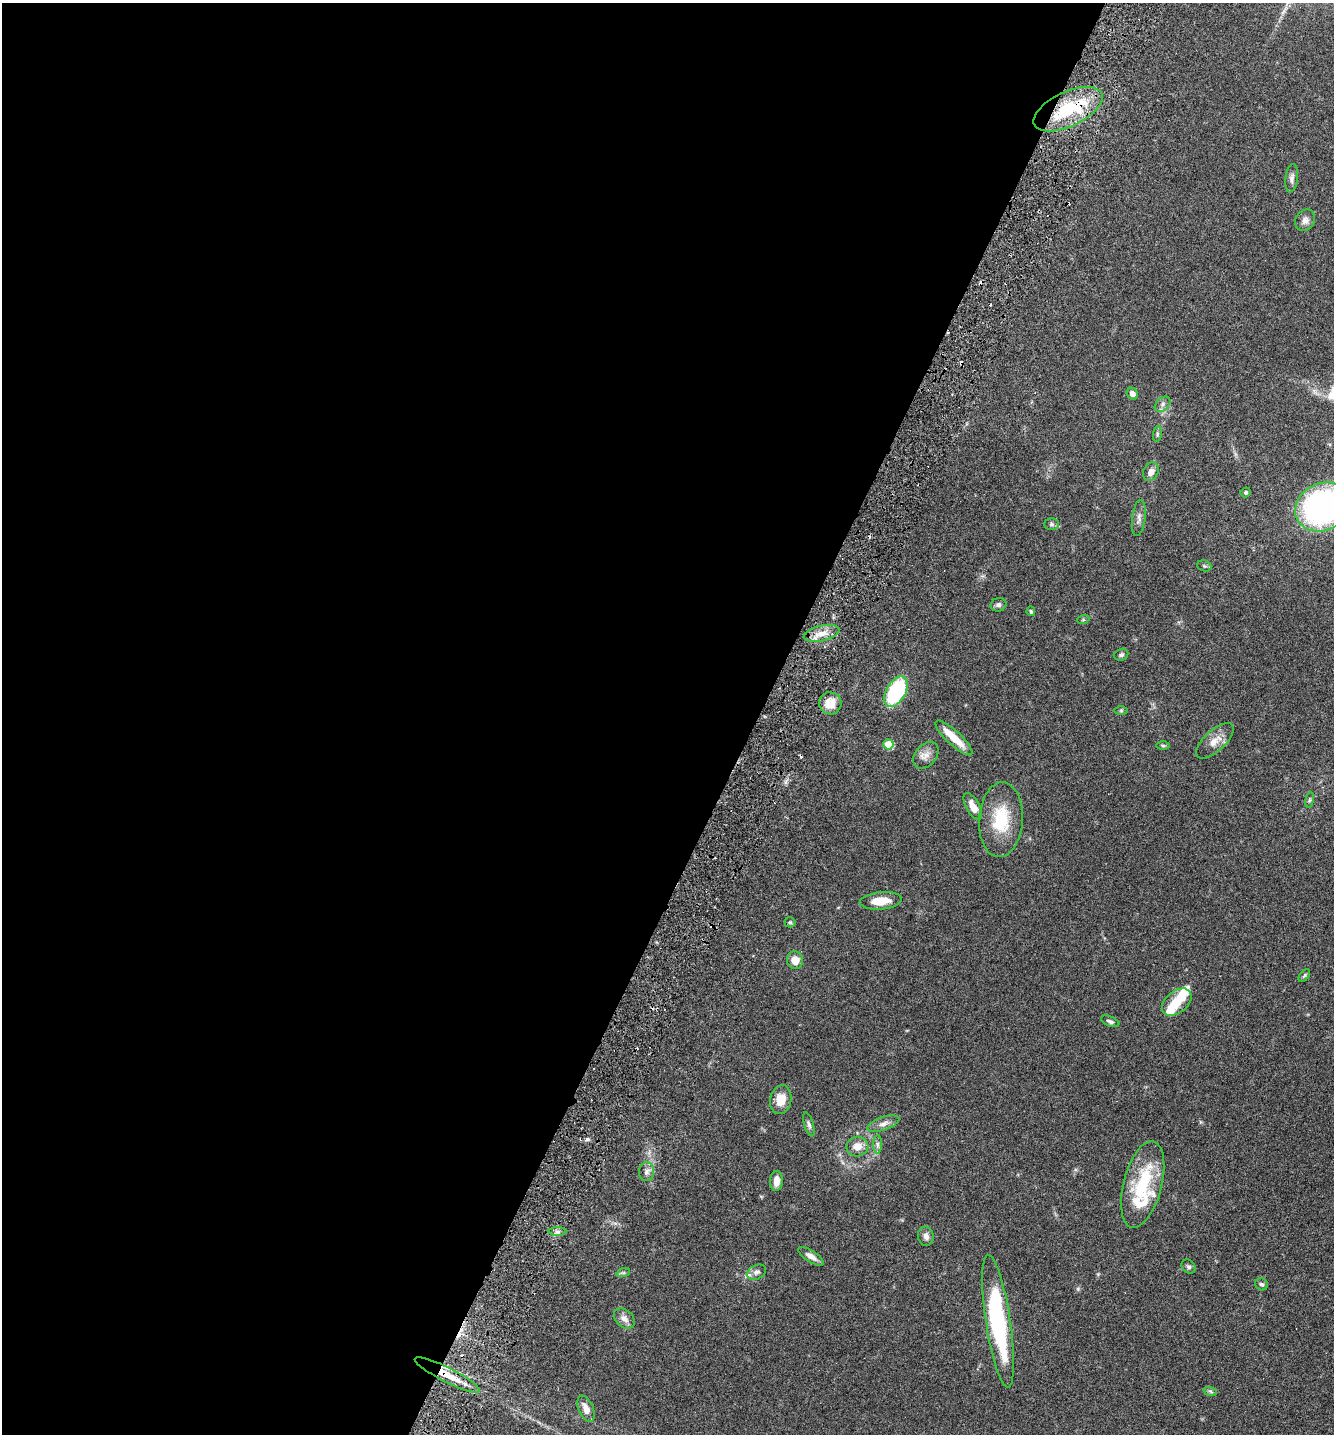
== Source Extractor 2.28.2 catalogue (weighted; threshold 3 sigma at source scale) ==
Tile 5 of 4 x 4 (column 1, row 2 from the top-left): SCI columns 203-1534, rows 2896-4327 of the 5866 x 5789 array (HDU 1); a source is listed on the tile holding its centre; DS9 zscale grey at full resolution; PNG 1336 x 1436 px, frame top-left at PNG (2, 3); each listed source drawn as its Kron ellipse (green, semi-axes under 4 px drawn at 4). Shown black and unused: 57% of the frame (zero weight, under 3 of 6 exposures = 3% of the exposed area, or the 3 px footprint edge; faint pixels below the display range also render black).
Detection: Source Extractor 2.28.2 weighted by HDU 2 'WHT'; one run over the whole footprint, this tile lists its part. Background 0.0537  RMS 0.0032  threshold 0.0129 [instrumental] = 3 sigma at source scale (4.09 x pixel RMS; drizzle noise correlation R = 1.36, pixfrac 0.8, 0.05/0.05 arcsec/px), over >= 5 px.
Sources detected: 65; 2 inside a brighter object's white glare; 6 cosmic-ray / hot-pixel residue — neither listed nor drawn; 3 inside a brighter listed object's ellipse — not listed separately; the other 54 listed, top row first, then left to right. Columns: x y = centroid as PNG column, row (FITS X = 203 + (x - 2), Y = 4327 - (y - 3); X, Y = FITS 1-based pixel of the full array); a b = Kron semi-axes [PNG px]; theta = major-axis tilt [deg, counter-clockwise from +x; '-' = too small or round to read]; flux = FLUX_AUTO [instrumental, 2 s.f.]
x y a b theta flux
1068 109 37 17 25 18
1292 178 14 6 83 1.2
1305 220 11 9 57 1.4
1132 394 6 5 - 1.3
1162 404 9 6 42 0.9
1157 434 8 4 82 0.51
1151 472 10 7 63 2
1246 492 5 4 - 0.47
1323 507 28 23 27 76
1139 518 18 6 83 1.5
1051 524 7 6 - 0.67
1204 566 7 5 -22 0.49
998 605 8 6 22 0.83
1031 611 5 4 - 0.47
1083 620 6 4 19 0.35
821 633 18 7 13 3.2
1121 655 7 5 23 0.63
896 692 16 9 60 25
830 703 11 11 - 4.6
1121 710 6 4 0 0.38
954 738 24 7 -43 5.2
1215 741 23 10 42 3.1
888 744 5 5 - 11
1163 745 6 4 -1 0.41
926 755 15 10 51 2.2
1310 800 8 4 81 0.51
973 806 15 7 -61 3.3
1001 820 37 22 86 13
881 901 21 8 5 4.8
790 922 5 5 - 0.43
795 960 9 8 - 3.1
1304 975 7 4 52 0.44
1177 1002 17 11 39 4.8
1110 1021 10 5 -22 0.7
781 1100 14 10 78 4.3
809 1124 12 4 -74 0.81
883 1124 16 6 19 1.7
877 1144 9 4 -89 0.76
857 1146 11 10 - 2.8
646 1172 9 7 86 1.3
777 1181 10 6 86 2.4
1143 1184 44 19 75 19
558 1232 9 4 0 0.89
926 1236 10 8 -80 1.2
811 1256 14 5 -33 1.8
1189 1267 8 6 -42 0.67
757 1272 10 7 27 1.1
623 1273 7 4 18 0.49
1261 1284 7 5 -34 0.61
624 1319 12 8 -43 1.7
998 1321 67 12 -81 37
447 1375 36 7 -27 6.6
1210 1391 7 4 -19 0.49
586 1409 14 7 -66 2.6
Overlapping masked pixels (flux is a lower limit): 2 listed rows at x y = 1068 109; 447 1375
Isophote crosses this tile's border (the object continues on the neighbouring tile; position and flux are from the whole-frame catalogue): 1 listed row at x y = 1323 507